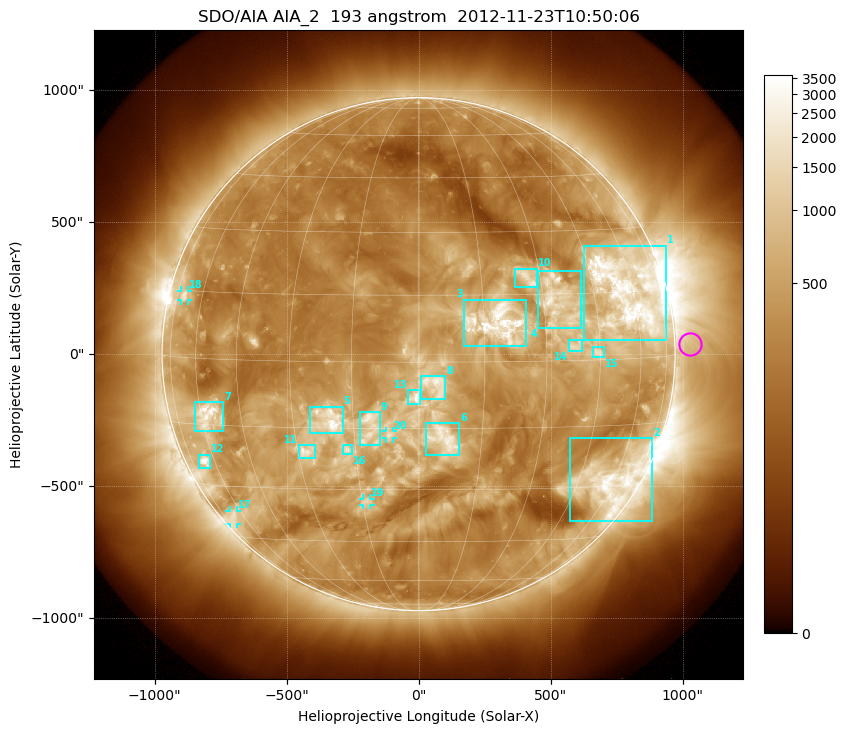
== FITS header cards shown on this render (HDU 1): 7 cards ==
TELESCOP= 'SDO/AIA'
INSTRUME= 'AIA_2'
WAVELNTH=                  193
WAVEUNIT= 'angstrom'
DATE-OBS= '2012-11-23T10:50:06.84'
CTYPE1  = 'HPLN-TAN'
CTYPE2  = 'HPLT-TAN'

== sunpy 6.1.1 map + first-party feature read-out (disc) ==
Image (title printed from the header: SDO/AIA AIA_2  193 angstrom  2012-11-23T10:50:06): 1024 x 1024 px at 2.4 arcsec/px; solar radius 972 arcsec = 405 px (full disc in frame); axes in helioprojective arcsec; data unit not stated in the header (colour bar unlabelled)
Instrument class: DISC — disc imager (sunpy class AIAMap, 193 A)
Bright regions (active regions / flare kernels): reference = the median radial profile (limb darkening/brightening removed); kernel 9 px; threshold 5 sigma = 840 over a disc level ~296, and >= 1.15x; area >= 12 px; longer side >= 10 px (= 24 arcsec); searched inside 0.97 R_sun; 23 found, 20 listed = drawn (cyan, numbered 1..; 4 of them under ~33 arcsec drawn as corner ticks so the feature stays visible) (cap 20 boxes per figure: the strongest are kept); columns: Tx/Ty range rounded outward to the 5 arcsec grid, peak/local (2 s.f.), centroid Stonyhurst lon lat
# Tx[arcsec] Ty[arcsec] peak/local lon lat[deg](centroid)
1 625..940 50..410 13 +58 +15
2 570..885 -635..-320 10 +59 -29
3 170..405 30..210 8.6 +18 +9
4 450..620 100..320 8 +34 +14
5 -415..-285 -300..-200 8.9 -21 -13
6 25..155 -385..-260 5.7 +6 -17
7 -850..-740 -290..-180 10 -57 -13
8 10..100 -170..-85 4.8 +4 -5
9 -220..-145 -345..-220 5.5 -11 -15
10 365..450 255..325 6.6 +27 +19
11 -455..-390 -395..-345 7.9 -28 -21
12 -830..-790 -430..-380 8.2 -65 -24
13 -40..10 -190..-135 6 +0 -8
14 565..620 10..55 5.5 +38 +3
15 660..700 -15..30 6.4 +44 +2
16 -290..-250 -380..-340 5 -17 -20
17 -715..-685 -645..-590 4 -66 -38
18 -900..-870 205..240 4.8 -70 +14
19 -210..-180 -570..-545 5.1 -14 -33
20 -125..-95 -320..-290 3.8 -7 -16
Off-limb structures (1.02-1.3 R_sun): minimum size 162 px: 3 found; the strongest spans PA ~230..310 deg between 1.02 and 1.3 R_sun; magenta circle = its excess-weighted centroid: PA ~270 deg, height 1.06 R_sun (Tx ~1030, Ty ~40 arcsec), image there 1.6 x the reference